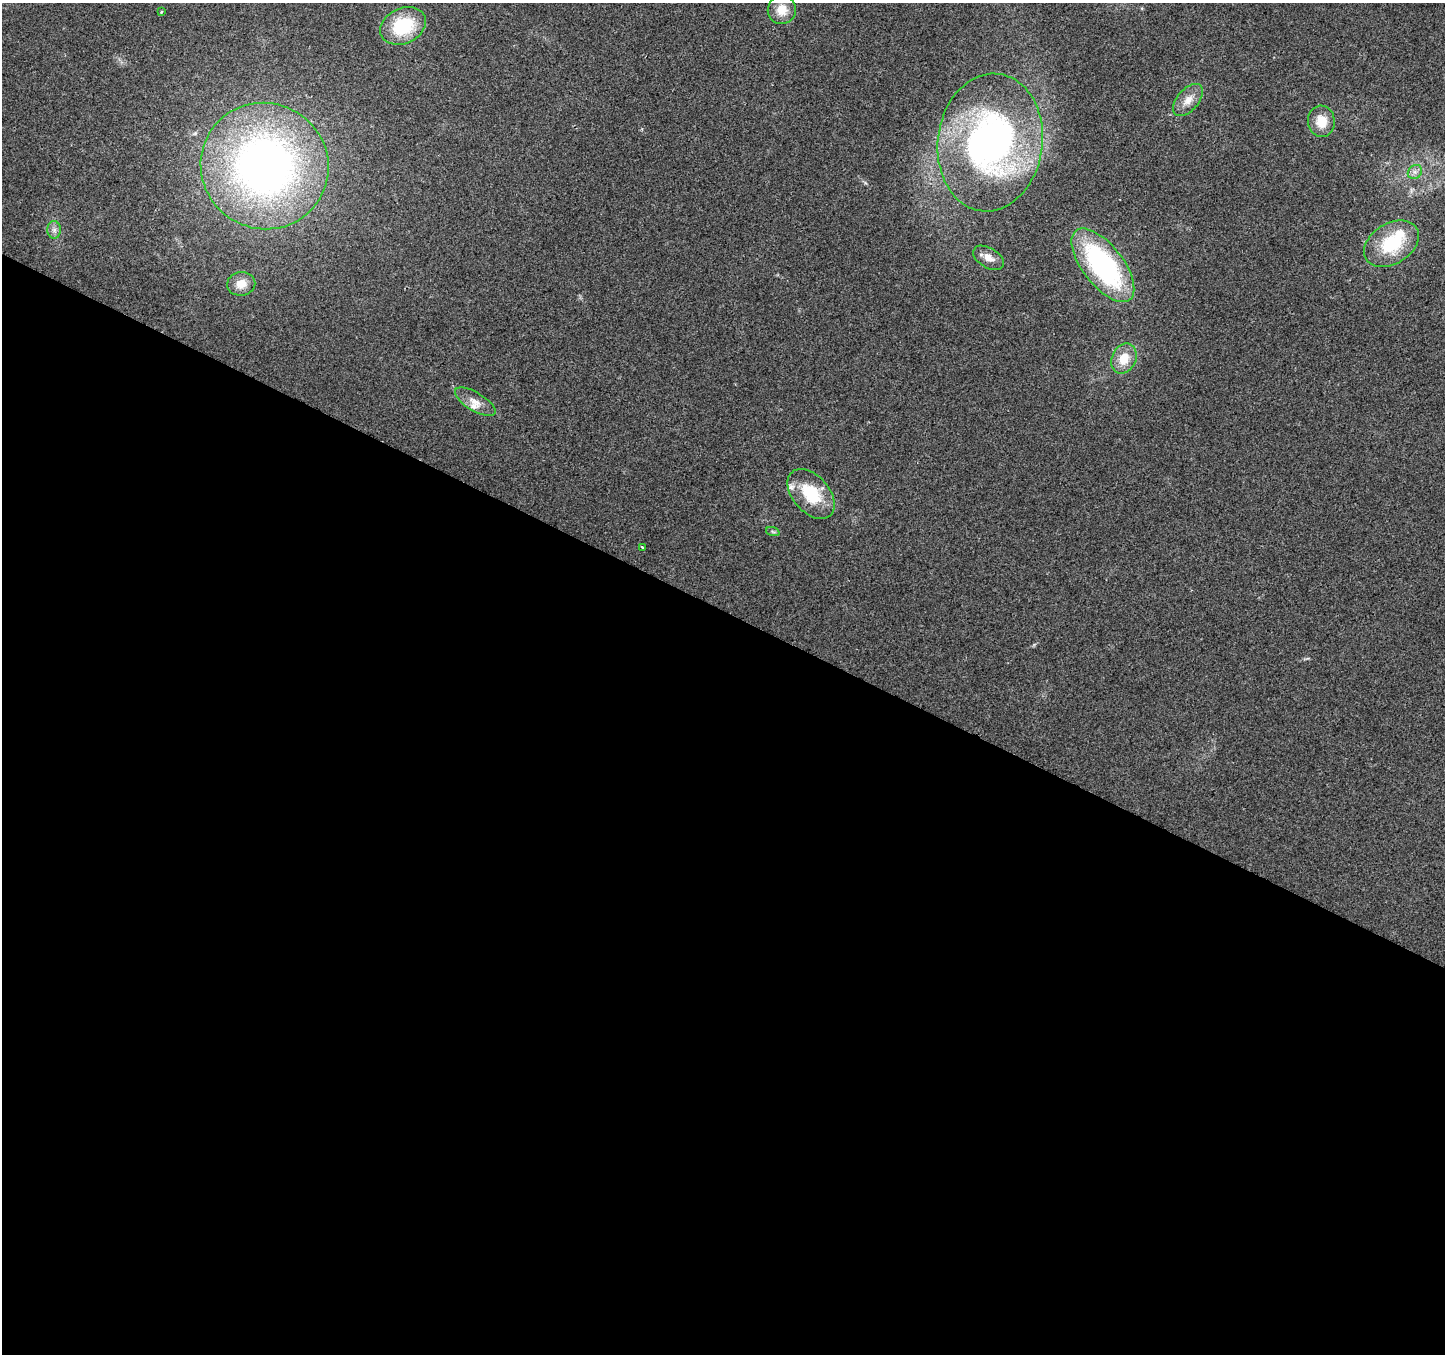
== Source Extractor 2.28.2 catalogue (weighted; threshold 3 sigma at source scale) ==
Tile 14 of 4 x 4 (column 2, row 4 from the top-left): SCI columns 1451-2893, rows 266-1617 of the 5780 x 5874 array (HDU 1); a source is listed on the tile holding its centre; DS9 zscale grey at full resolution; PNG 1447 x 1356 px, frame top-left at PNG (2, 3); each listed source drawn as its Kron ellipse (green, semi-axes under 4 px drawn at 4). Shown black and unused: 55% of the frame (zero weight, under 2 of 3 exposures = <1% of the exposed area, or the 3 px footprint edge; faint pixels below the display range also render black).
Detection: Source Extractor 2.28.2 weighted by HDU 2 'WHT'; one run over the whole footprint, this tile lists its part. Background 0.0665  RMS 0.0074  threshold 0.0331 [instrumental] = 3 sigma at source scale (4.5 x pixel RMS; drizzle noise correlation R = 1.50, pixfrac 1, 0.0396/0.0396 arcsec/px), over >= 5 px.
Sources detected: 21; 1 inside a brighter object's white glare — neither listed nor drawn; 2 inside a brighter listed object's ellipse — not listed separately; the other 18 listed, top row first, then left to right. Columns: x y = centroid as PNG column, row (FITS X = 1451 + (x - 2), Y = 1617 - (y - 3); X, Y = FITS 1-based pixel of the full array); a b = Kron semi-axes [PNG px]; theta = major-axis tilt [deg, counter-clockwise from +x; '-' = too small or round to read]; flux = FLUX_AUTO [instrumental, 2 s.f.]
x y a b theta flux
782 10 14 14 - 11
161 12 3 3 - 0.65
403 26 24 17 25 41
1188 100 19 10 49 8.3
1321 121 16 13 -83 13
990 142 69 52 82 270
265 166 64 63 - 410
1415 172 8 6 45 2.7
54 230 8 7 - 3.1
1391 244 30 20 32 39
988 258 17 10 -31 7
1103 265 44 20 -52 130
241 284 14 12 8 9.2
1124 359 16 12 66 14
475 402 23 9 -31 7.9
811 494 29 18 -49 34
773 532 7 4 -19 1.4
642 547 3 2 - 1.2